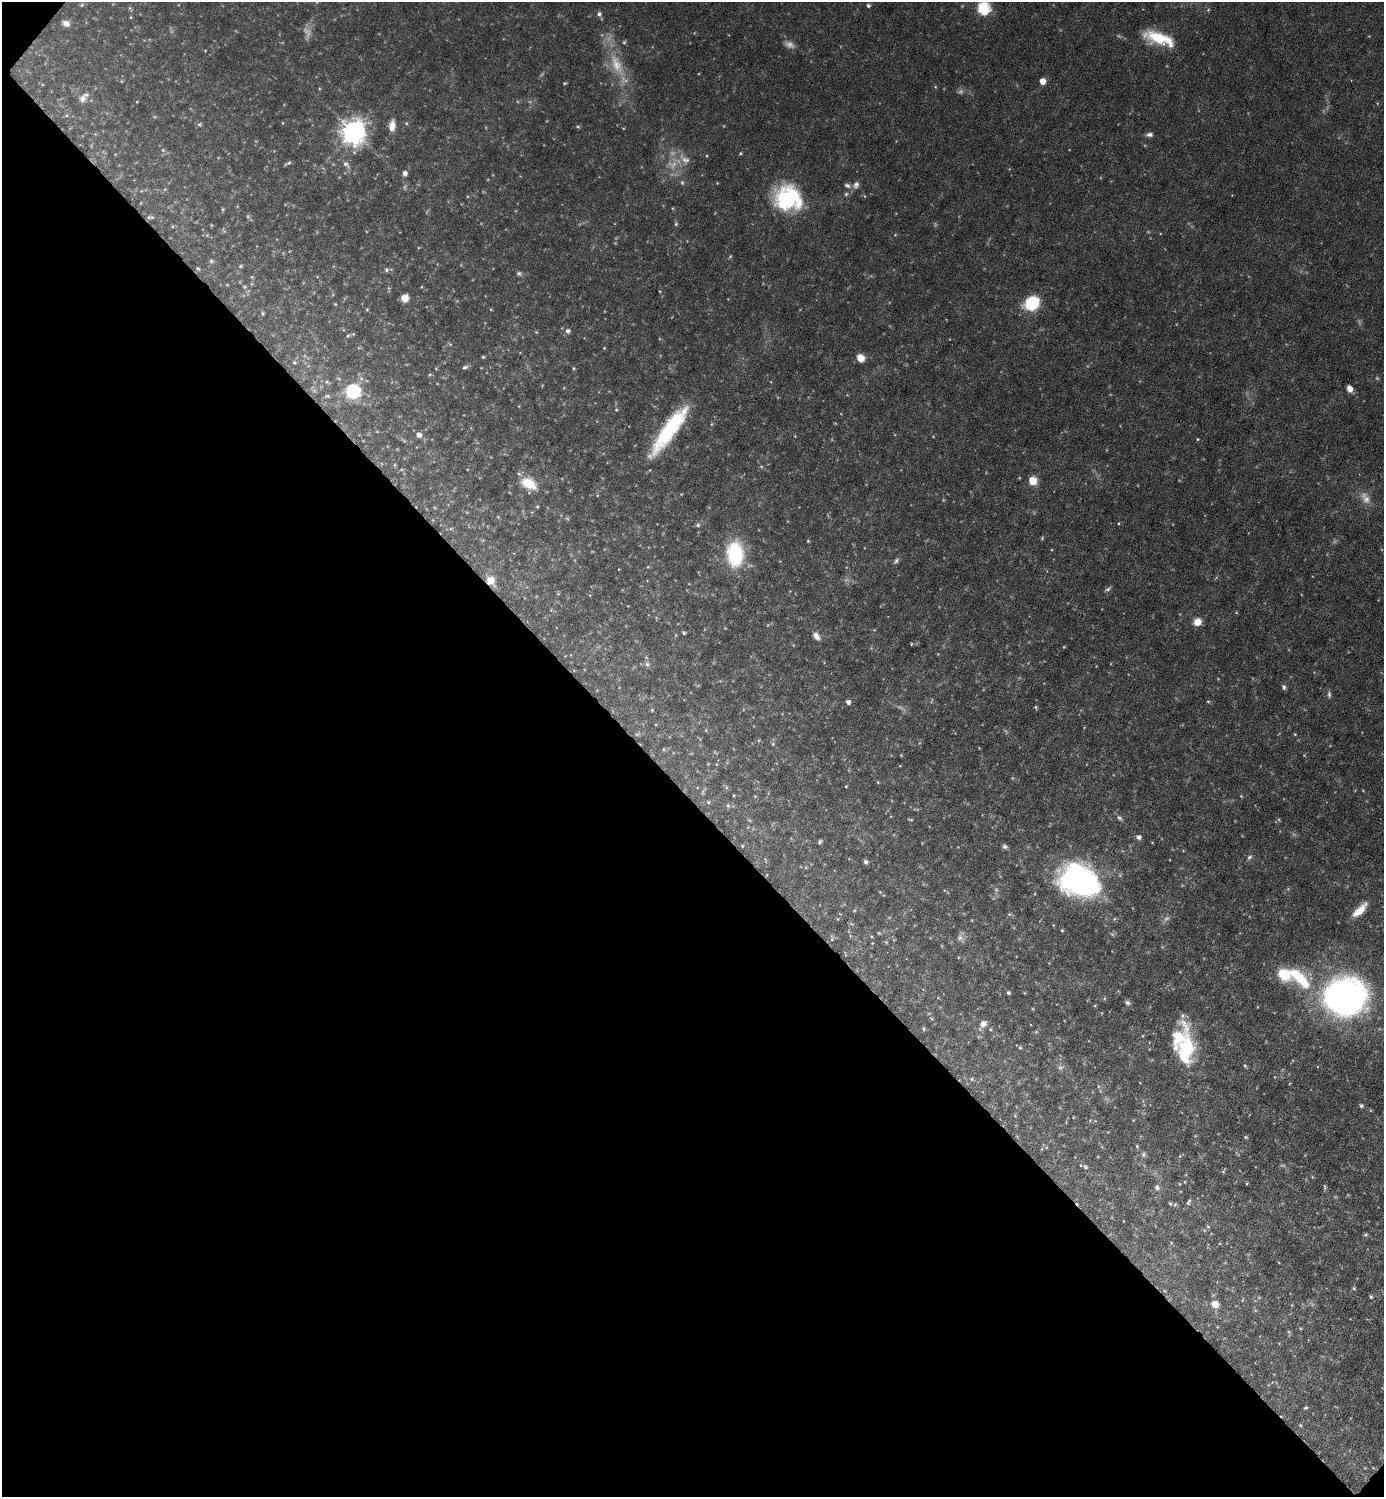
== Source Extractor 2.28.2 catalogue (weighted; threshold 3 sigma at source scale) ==
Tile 9 of 4 x 4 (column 1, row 3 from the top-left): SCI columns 299-1680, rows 1496-2990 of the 5980 x 5979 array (HDU 1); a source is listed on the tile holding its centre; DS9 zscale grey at full resolution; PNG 1386 x 1499 px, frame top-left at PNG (2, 2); no overlay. Shown black and unused: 47% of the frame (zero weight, under 3 of 6 exposures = <1% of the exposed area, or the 3 px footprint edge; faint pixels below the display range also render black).
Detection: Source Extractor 2.28.2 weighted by HDU 2 'WHT'; one run over the whole footprint, this tile lists its part. Background 0.0451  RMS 0.005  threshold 0.0203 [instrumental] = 3 sigma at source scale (4.09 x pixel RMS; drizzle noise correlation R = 1.36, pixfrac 0.8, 0.05/0.05 arcsec/px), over >= 5 px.
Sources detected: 196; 33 too faint to see at this stretch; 1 inside a brighter object's white glare — not listed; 3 inside a brighter listed object's ellipse — not listed separately; the other 159 listed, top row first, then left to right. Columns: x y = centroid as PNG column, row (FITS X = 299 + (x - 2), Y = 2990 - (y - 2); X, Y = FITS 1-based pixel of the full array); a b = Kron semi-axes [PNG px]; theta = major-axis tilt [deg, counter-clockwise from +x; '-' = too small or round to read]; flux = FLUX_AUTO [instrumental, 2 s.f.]
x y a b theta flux
317 2 4 3 - 0.4
82 5 7 5 46 0.74
868 5 5 5 - 0.99
130 8 8 4 -64 0.7
983 8 8 6 -67 53
599 14 6 6 - 1.4
130 17 5 3 - 0.42
66 23 9 7 -22 2.6
1158 38 30 11 -18 20
624 42 5 5 - 0.7
205 50 4 3 - 0.31
617 65 40 16 -64 17
1042 81 5 5 - 5.2
564 83 5 3 - 0.55
935 87 5 4 - 0.52
83 99 12 8 71 2.6
282 123 4 3 - 0.36
406 123 5 5 - 0.61
200 124 7 6 - 0.91
392 126 13 7 84 4.6
353 132 9 8 - 480
1149 135 9 5 4 1.6
163 150 5 5 - 0.63
740 153 5 4 - 0.55
685 159 20 10 -43 4.7
288 163 9 3 31 0.9
346 164 14 7 -48 2.8
405 173 6 5 - 1.9
682 183 7 5 -89 0.83
856 185 11 8 63 2.2
864 196 5 3 - 0.38
787 198 31 27 -20 43
223 209 5 5 - 0.5
152 217 8 5 -18 0.84
676 224 6 5 - 0.73
895 235 5 4 - 0.43
730 256 6 4 62 0.59
211 261 6 5 - 0.75
241 266 6 4 23 0.55
198 268 5 4 - 0.58
386 270 6 5 - 0.91
519 273 7 6 - 1
252 277 6 3 -71 0.48
244 287 6 3 71 0.53
405 298 7 7 - 4.2
1032 303 9 8 - 42
335 304 4 4 - 0.44
367 309 4 4 - 0.48
262 313 4 4 - 0.65
568 331 6 6 - 1.6
536 332 5 4 - 0.45
348 336 7 5 29 0.93
450 344 6 4 -18 0.56
604 348 3 3 - 0.37
483 357 4 4 - 0.54
861 358 9 8 - 4.5
294 363 5 4 - 0.66
465 367 8 5 29 1.1
436 368 5 3 - 0.37
573 368 5 4 - 0.54
430 374 5 3 - 0.51
339 379 6 3 -19 0.52
327 382 5 5 - 0.8
1350 389 6 5 - 4.7
352 391 7 6 - 89
327 396 7 5 -10 0.87
616 410 5 4 - 0.56
669 430 60 14 54 41
419 435 6 5 - 2.6
1198 439 4 4 - 0.47
1033 481 6 5 - 14
529 484 20 12 -29 11
597 495 5 3 - 0.39
1365 498 20 11 -57 5.2
537 507 5 4 - 0.55
498 517 5 3 - 0.34
1119 523 4 4 - 0.48
698 525 6 6 - 1.1
451 528 6 4 20 0.58
1042 538 5 4 - 0.56
808 541 4 4 - 0.49
735 554 29 19 -88 31
896 561 10 5 48 1.2
648 567 5 3 - 0.42
491 580 10 8 -58 6.5
1108 589 9 5 44 1.1
1197 622 8 7 - 5.7
684 633 4 4 - 0.78
816 636 10 6 -50 2.8
911 644 5 3 - 0.38
647 664 7 6 - 1.3
1284 687 7 5 -66 1.1
1329 694 10 5 -86 1.2
1208 701 5 3 - 0.48
848 702 4 4 - 1.9
1035 707 5 4 - 0.57
652 710 4 3 - 0.42
637 734 7 4 0 0.78
1295 734 5 4 - 0.45
773 744 6 4 90 0.61
664 749 5 3 - 0.48
708 764 4 4 - 0.34
878 782 4 4 - 0.38
846 786 3 3 - 0.34
1363 790 5 3 - 0.32
708 802 5 5 - 0.72
728 806 6 5 - 0.83
1120 818 9 5 -51 1.3
749 820 6 3 -18 0.5
1139 837 6 6 - 1.8
820 842 6 4 49 0.83
742 846 4 4 - 0.45
1005 846 7 6 - 1.2
1249 857 8 6 47 1.2
866 862 6 5 - 1.1
1081 881 42 30 -28 110
854 910 5 3 - 0.38
1360 910 20 7 44 8
1009 914 6 5 - 0.71
852 924 6 4 -33 0.67
1053 925 5 3 - 0.38
1062 930 4 4 - 0.52
871 937 5 3 - 0.46
832 939 6 5 - 0.82
886 942 5 4 - 0.51
1299 977 36 14 -44 22
1008 993 4 4 - 0.86
1025 993 5 3 - 0.36
1345 996 33 29 4 210
1128 1003 6 6 - 1.2
1095 1006 5 3 - 0.43
983 1024 12 7 52 3
924 1029 6 4 89 0.68
1036 1032 5 5 - 0.58
1020 1048 4 4 - 0.52
1186 1050 55 20 -89 33
1245 1066 6 4 -64 0.64
1060 1068 8 7 - 1.5
972 1079 6 5 - 0.68
1098 1086 5 3 - 0.57
1361 1106 5 4 - 0.96
1246 1137 5 4 - 0.6
1137 1146 5 4 - 0.55
1143 1154 7 7 - 1.2
1086 1167 7 6 - 1.1
1223 1172 6 4 0 0.58
1247 1183 4 3 - 0.42
1157 1187 8 6 -56 1.4
1325 1187 7 4 -84 0.75
1188 1202 8 4 67 0.94
1170 1204 6 4 -60 0.7
1208 1227 5 5 - 0.67
1366 1235 6 5 - 0.75
1354 1288 5 5 - 0.67
1371 1297 5 5 - 0.83
1215 1304 8 8 - 4.6
1289 1332 6 4 -71 0.62
1305 1408 4 3 - 0.66
1300 1425 5 3 - 0.46
Overlapping masked pixels (flux is a lower limit): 1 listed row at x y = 491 580
Isophote crosses this tile's border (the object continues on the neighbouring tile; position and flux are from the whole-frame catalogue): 2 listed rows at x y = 317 2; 983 8